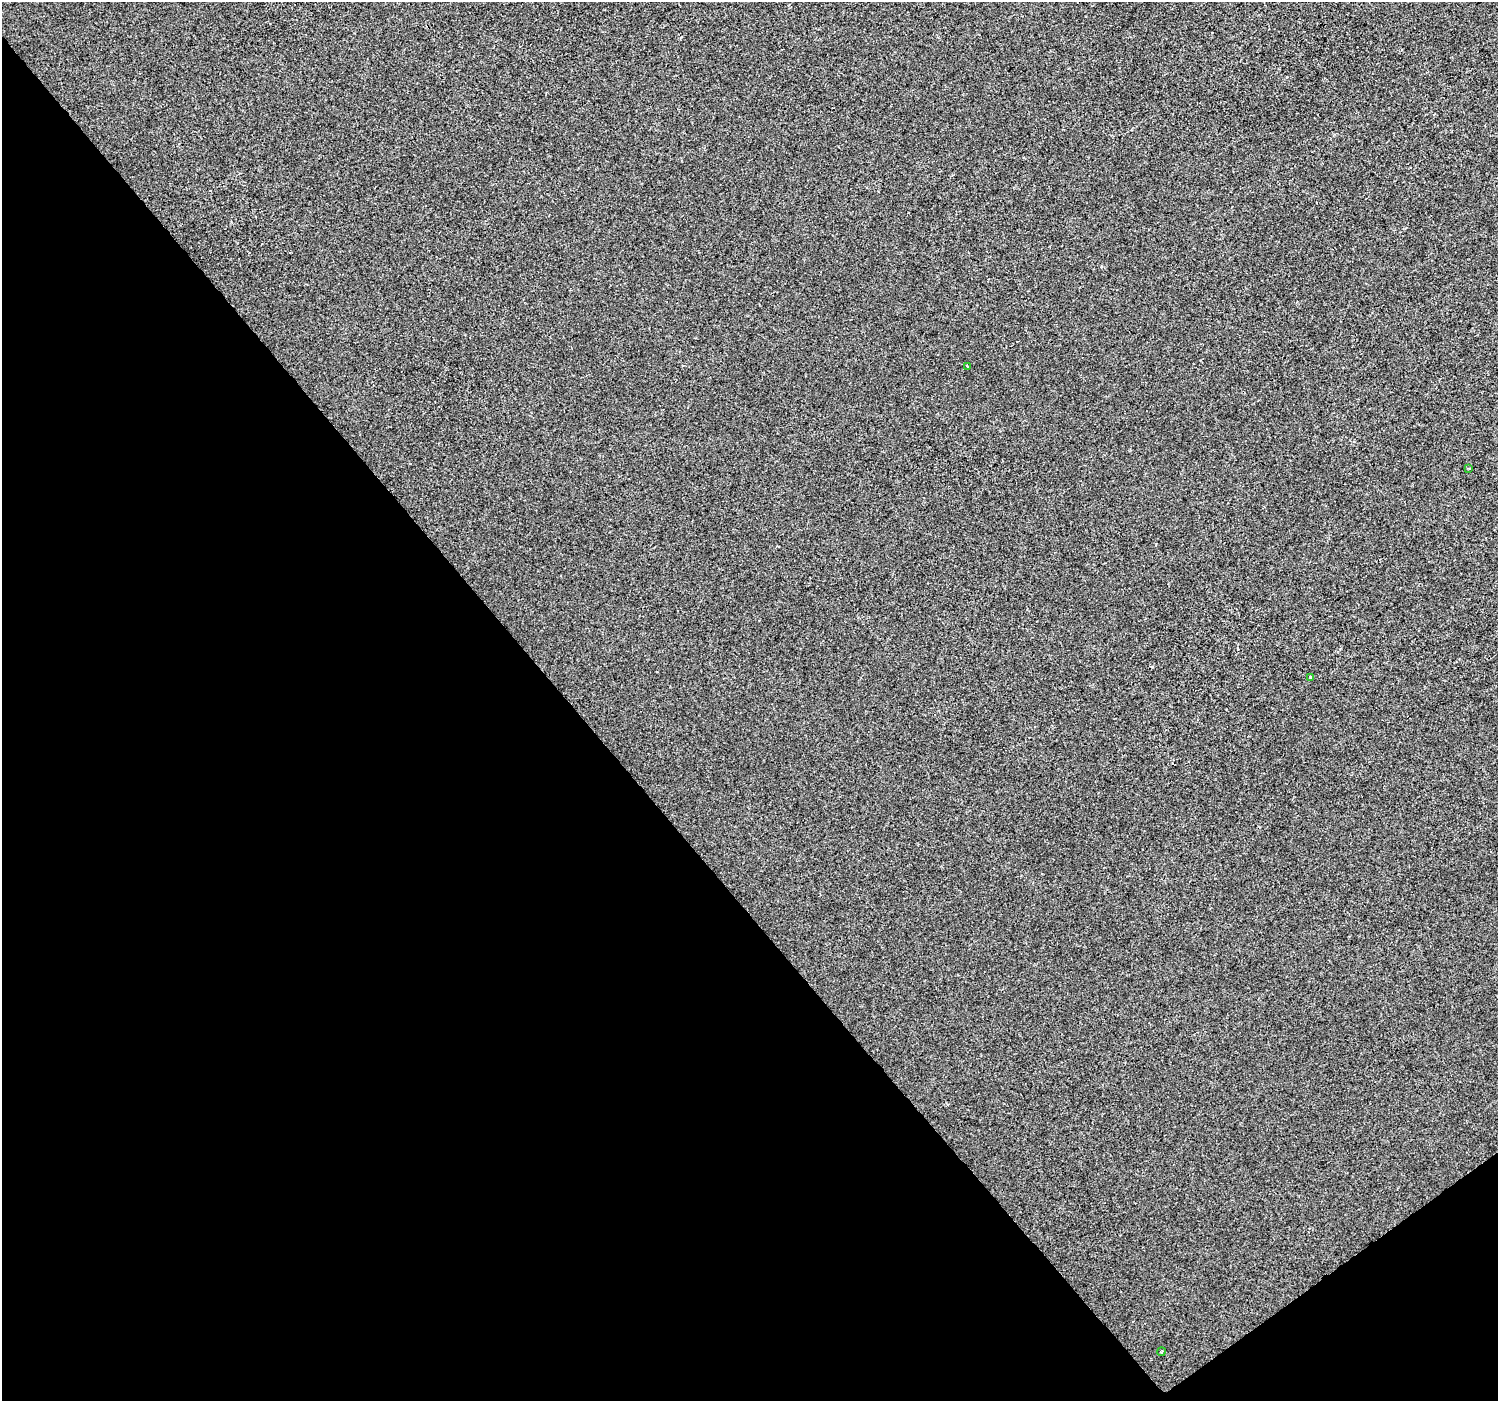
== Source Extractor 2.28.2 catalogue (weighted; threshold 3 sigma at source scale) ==
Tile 14 of 4 x 4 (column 2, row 4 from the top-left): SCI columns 1500-2995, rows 200-1598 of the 5987 x 5932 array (HDU 1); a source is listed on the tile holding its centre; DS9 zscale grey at full resolution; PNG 1500 x 1403 px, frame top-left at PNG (2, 2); each listed source drawn as its Kron ellipse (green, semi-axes under 4 px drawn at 4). Shown black and unused: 40% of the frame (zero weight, under 2 of 3 exposures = <1% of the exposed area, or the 3 px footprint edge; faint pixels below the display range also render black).
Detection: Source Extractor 2.28.2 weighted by HDU 2 'WHT'; one run over the whole footprint, this tile lists its part. Background -4.69e-04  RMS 0.0041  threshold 0.0186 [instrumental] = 3 sigma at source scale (4.5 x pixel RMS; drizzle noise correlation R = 1.50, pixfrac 1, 0.0396/0.0396 arcsec/px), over >= 5 px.
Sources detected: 4; all 4 listed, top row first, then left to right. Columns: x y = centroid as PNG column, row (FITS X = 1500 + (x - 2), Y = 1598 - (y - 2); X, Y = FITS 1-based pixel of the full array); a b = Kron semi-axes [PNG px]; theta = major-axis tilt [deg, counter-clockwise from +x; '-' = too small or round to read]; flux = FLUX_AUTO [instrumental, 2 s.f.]
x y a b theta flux
967 366 4 2 - 0.3
1469 469 4 2 - 0.39
1310 677 3 3 - 3.1
1161 1352 4 3 - 0.52